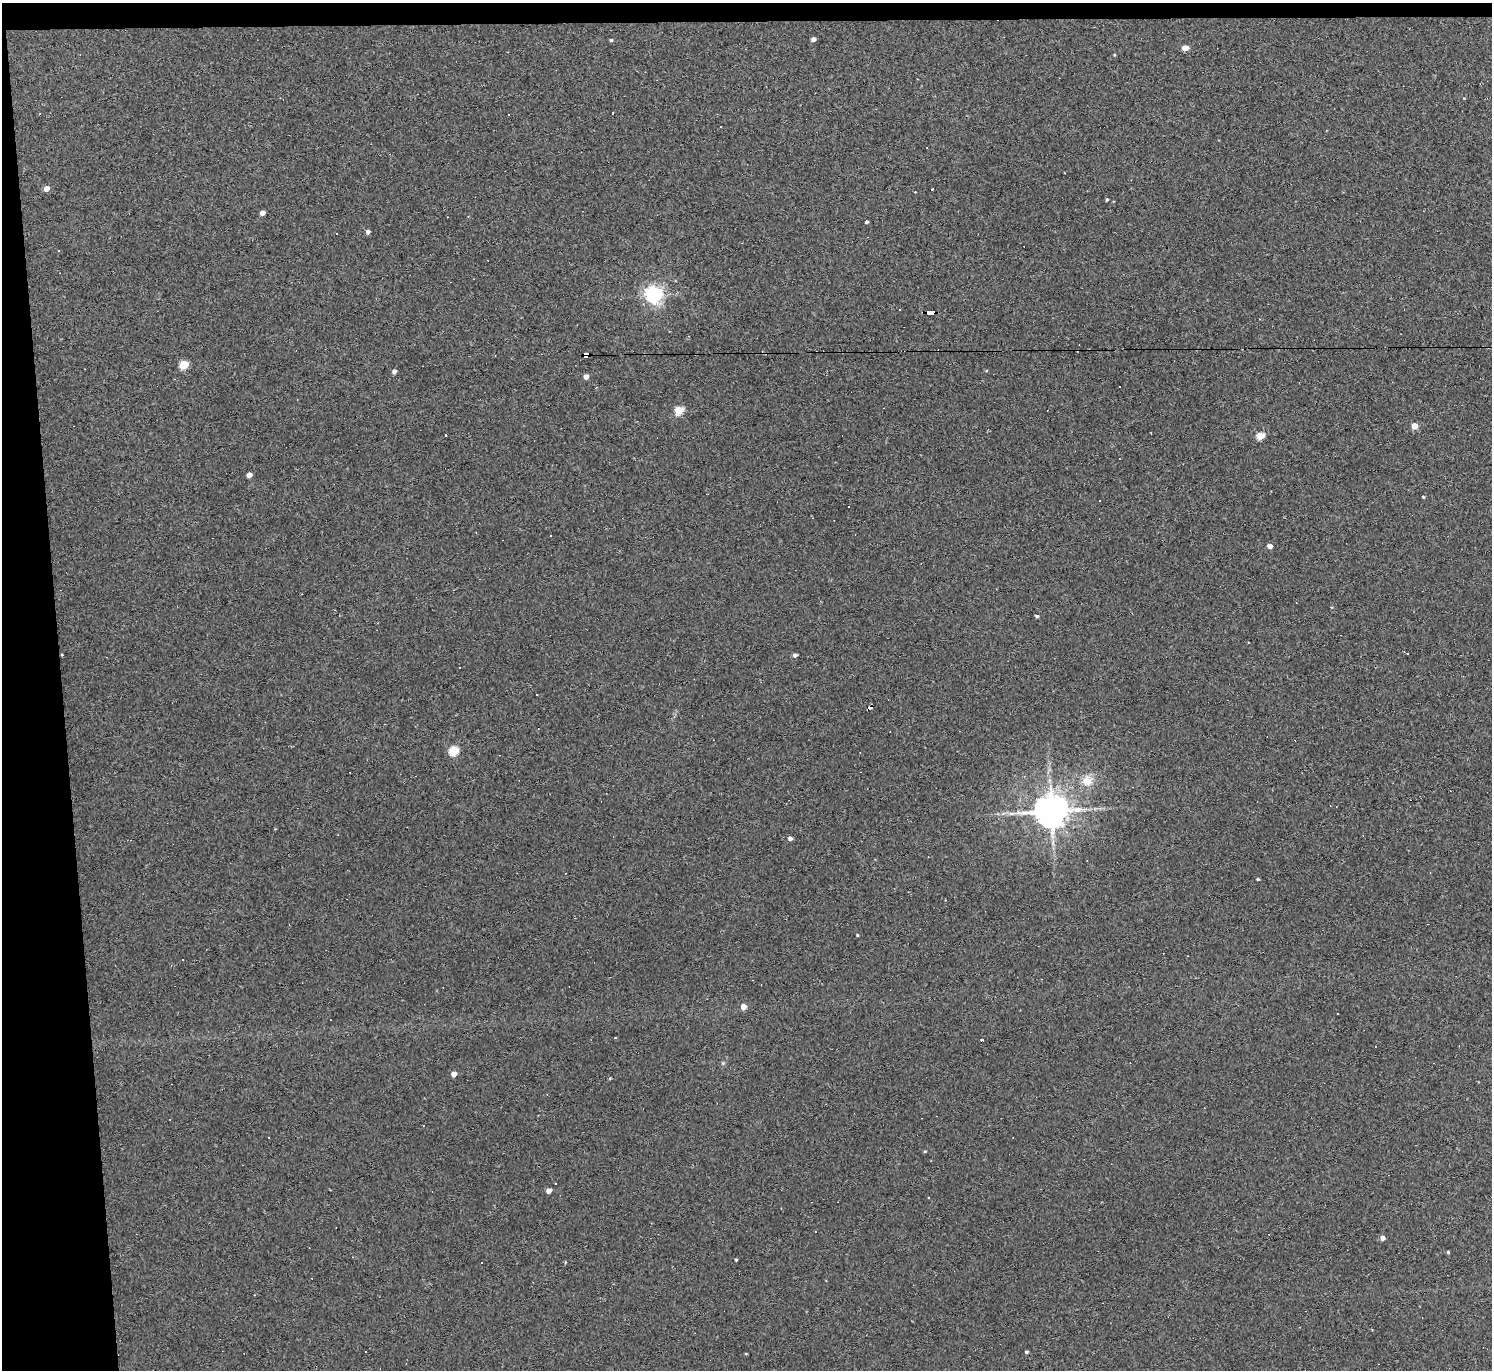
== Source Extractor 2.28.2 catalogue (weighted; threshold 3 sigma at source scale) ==
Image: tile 1 of 3 x 3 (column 1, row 1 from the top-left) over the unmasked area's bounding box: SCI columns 1-1490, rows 2862-4229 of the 4470 x 4444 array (HDU 1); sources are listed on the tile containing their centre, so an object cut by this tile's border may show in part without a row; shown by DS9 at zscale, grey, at full resolution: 1 PNG px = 1 image px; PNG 1494 x 1372 px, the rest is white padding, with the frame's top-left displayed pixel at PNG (2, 3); no overlay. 5% of this frame is shown black and not used: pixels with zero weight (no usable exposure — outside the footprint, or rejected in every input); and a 3 px margin inside the footprint's outer edge (the drizzle kernel's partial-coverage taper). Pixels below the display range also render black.
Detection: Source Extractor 2.28.2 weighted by HDU 2 'WHT'; one run over the whole footprint, this tile lists its part. Background 0.18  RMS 0.0093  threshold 0.0417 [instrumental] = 3 sigma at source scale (4.5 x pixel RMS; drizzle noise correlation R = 1.50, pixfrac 1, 0.05/0.05 arcsec/px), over >= 5 px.
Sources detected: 78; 25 cosmic-ray / hot-pixel residue — not listed; the other 53 listed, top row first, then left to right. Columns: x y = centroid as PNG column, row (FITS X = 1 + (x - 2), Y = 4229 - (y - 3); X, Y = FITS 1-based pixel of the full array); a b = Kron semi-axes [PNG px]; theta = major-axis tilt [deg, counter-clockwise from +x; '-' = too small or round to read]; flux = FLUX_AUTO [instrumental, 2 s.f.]
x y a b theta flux
813 39 4 4 - 3.8
611 40 4 4 - 1.2
1185 48 5 4 - 11
1114 55 4 3 - 0.79
40 113 3 2 - 0.58
613 113 3 2 - 0.56
1065 173 3 2 - 0.54
46 188 5 4 - 6.2
932 189 3 2 - 1
915 192 2 2 - 0.78
1107 199 4 3 - 1.2
262 213 4 4 - 5.3
867 222 3 3 - 1.6
368 232 5 4 - 2.4
59 251 3 3 - 5.5
654 294 6 6 - 370
931 312 7 4 -5 80
586 354 6 4 -2 160
184 365 5 5 - 29
394 371 4 4 - 2.9
586 376 4 4 - 4.8
1120 387 3 3 - 2.8
679 410 5 5 - 36
1414 426 5 4 - 12
1260 436 5 5 - 30
249 475 4 4 - 5.6
1423 497 4 3 - 0.9
1099 500 2 2 - 0.74
848 507 3 3 - 1.8
1270 546 4 4 - 6.6
1037 616 4 3 - 1.6
62 655 4 3 - 0.72
795 655 4 4 - 2.9
870 707 4 3 - 7
454 751 5 5 - 48
1087 780 16 14 45 13
1051 811 10 9 - 2100
790 838 4 4 - 3.5
1258 879 4 3 - 0.97
857 935 3 2 - 0.89
183 959 2 2 - 0.8
743 1007 5 4 - 8.2
616 1038 3 3 - 2.6
981 1040 3 2 - 0.89
454 1074 4 4 - 6.5
610 1078 4 3 - 0.75
269 1137 3 2 - 0.66
925 1151 4 3 - 0.76
549 1191 4 4 - 6.2
1383 1238 4 4 - 4.7
1448 1252 4 3 - 1.1
736 1259 3 3 - 1
1026 1352 3 3 - 1.5
Overlapping masked pixels (flux is a lower limit): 3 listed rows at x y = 931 312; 586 354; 870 707